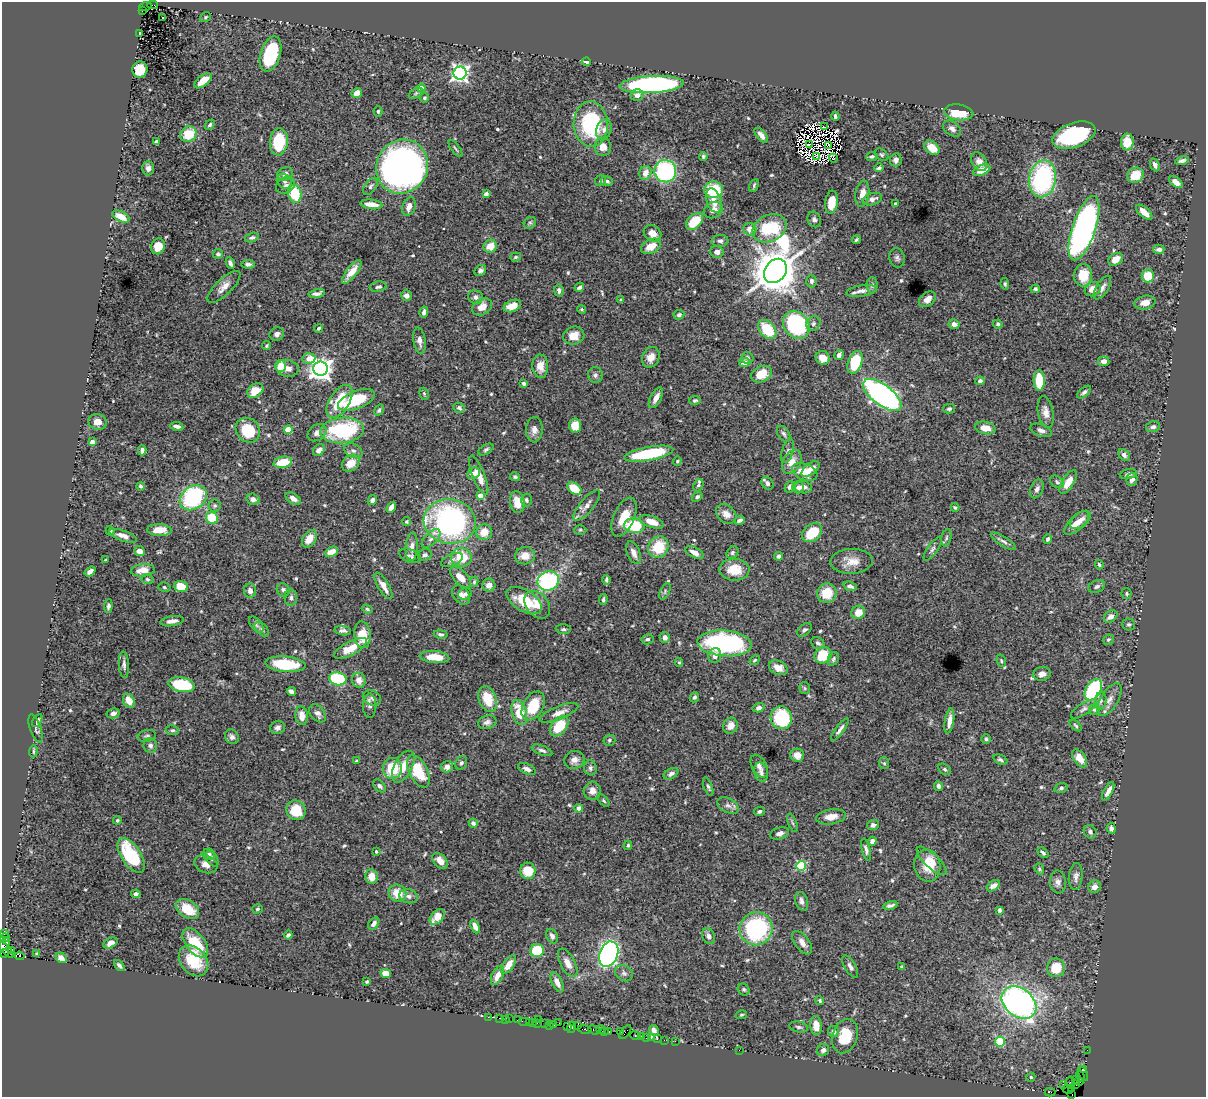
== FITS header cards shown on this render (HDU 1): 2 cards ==
NAXIS1  =                 1204
NAXIS2  =                 1095

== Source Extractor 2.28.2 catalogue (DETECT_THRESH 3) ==
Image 1204 x 1095 px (HDU 1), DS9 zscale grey, 1 PNG px = 1 image px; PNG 1208 x 1099 px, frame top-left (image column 1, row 1095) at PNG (2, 2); each listed source drawn as its Kron ellipse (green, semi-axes under 4 px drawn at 4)
Background 2.97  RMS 0.037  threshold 0.112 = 3 sigma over >= 5 px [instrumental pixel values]
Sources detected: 585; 3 with non-positive FLUX_AUTO (blend fragments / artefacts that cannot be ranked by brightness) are neither listed nor drawn; of the other 582, the 500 brightest by FLUX_AUTO listed and drawn (82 fainter detections omitted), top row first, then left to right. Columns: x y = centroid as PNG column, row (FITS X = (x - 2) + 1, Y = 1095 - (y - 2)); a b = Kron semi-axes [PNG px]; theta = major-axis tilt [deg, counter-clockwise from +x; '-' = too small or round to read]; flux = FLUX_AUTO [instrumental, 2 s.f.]
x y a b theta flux
152 5 5 2 - 370
145 6 6 3 17 550
142 11 2 2 - 210
162 17 3 3 - 8.7
205 17 5 4 - 4
139 34 4 3 - 5
270 54 18 10 73 150
586 62 4 3 - 6.6
140 70 8 7 - 62
460 73 6 6 - 1000
203 81 10 5 38 34
652 84 32 8 3 730
421 88 4 4 - 29
357 93 5 4 - 18
416 93 7 4 32 4.2
637 95 6 6 - 10
424 98 5 4 - 4.5
378 111 5 4 - 5
959 112 15 8 -7 74
835 116 4 3 - 5.1
591 124 23 17 -88 220
210 125 6 3 46 3.8
825 127 4 2 - 5.8
952 129 10 6 -36 13
604 130 10 7 68 13
189 134 8 7 - 68
761 135 9 4 -50 11
1074 135 22 12 19 280
156 141 4 3 - 4.2
279 142 13 9 84 100
1127 142 8 6 88 45
809 144 3 2 - 4
829 145 3 2 - 4.6
603 147 8 8 - 22
932 148 8 6 -39 37
455 149 10 3 -53 4.4
881 155 7 5 -38 5.1
703 156 4 4 - 4.4
817 156 3 2 - 5.3
872 157 5 4 - 5.2
833 158 4 2 - 4
896 160 6 6 - 11
1182 161 7 4 13 8.2
979 162 10 7 -59 15
1155 165 7 4 -67 9.4
402 167 27 25 60 1400
148 168 7 6 - 11
879 168 4 3 - 5.2
982 170 9 5 22 24
665 171 11 11 - 300
645 173 7 6 - 21
285 174 8 6 30 12
1135 175 8 7 - 57
1042 179 19 13 80 390
284 181 8 7 - 10
601 181 6 5 - 5.2
607 181 6 5 - 6
1176 182 7 4 -36 17
285 185 10 7 29 11
754 185 7 4 65 3.6
370 186 10 5 54 6.8
713 190 9 8 - 91
295 194 9 6 -78 99
486 194 4 3 - 16
862 194 13 6 81 26
872 199 10 6 16 16
714 201 12 7 -71 24
831 202 12 6 83 37
371 204 11 4 -7 28
895 204 3 3 - 5.8
409 207 10 6 70 15
713 210 10 7 30 15
1144 212 10 5 -42 25
121 216 9 5 -26 34
814 219 8 6 -64 8.1
694 221 10 6 45 66
530 223 6 5 - 5
770 228 18 13 26 170
1084 228 33 11 72 1100
750 229 6 6 - 18
652 233 9 7 -41 24
252 237 7 4 17 6.5
856 240 4 4 - 4
720 241 8 6 3 6.9
158 246 8 7 - 34
490 246 7 6 - 31
651 246 10 6 28 39
1159 249 6 4 1 11
717 252 7 6 - 11
218 254 5 4 - 5.2
516 257 5 4 - 3.7
897 258 10 7 -75 8.4
1115 259 8 6 35 27
230 263 6 3 -66 7.8
248 264 6 4 -5 7.4
480 271 6 5 - 7.2
775 271 13 10 54 13000
352 272 14 5 53 26
1083 275 11 9 85 50
1148 276 6 6 - 56
811 281 6 5 - 7.4
1005 284 6 4 -82 3.9
872 285 8 5 89 6.1
224 287 21 8 44 22
378 287 8 5 8 5.7
579 287 5 3 - 7.1
1102 288 13 6 58 12
1035 289 5 4 - 4.6
1093 289 8 6 31 23
559 290 6 4 -81 7.9
861 291 15 5 10 15
317 293 8 3 11 7.7
406 295 5 5 - 12
476 297 7 7 - 9.6
927 299 9 6 40 20
621 300 4 3 - 4
1145 303 11 7 10 22
512 306 9 6 23 36
482 307 11 8 34 25
582 309 4 4 - 3.5
424 312 5 3 - 8.2
679 315 5 5 - 6.1
813 324 7 6 - 7.4
954 324 5 5 - 13
998 324 4 4 - 5.4
796 325 15 12 -51 260
319 328 4 3 - 4.4
767 329 11 7 -48 100
277 334 7 6 - 9.6
574 336 10 9 - 27
419 341 13 6 -82 13
267 346 4 3 - 3.8
839 355 5 4 - 12
651 357 10 8 66 24
309 358 6 5 - 30
747 358 6 6 - 6.6
823 358 7 6 - 23
1104 361 6 4 -7 14
744 362 5 4 - 12
855 362 12 7 71 92
281 366 6 5 - 45
540 366 12 8 -88 25
287 368 11 8 -13 19
320 369 7 7 - 2100
761 374 11 7 25 48
595 375 8 7 - 8.2
980 381 4 4 - 7.7
1039 381 10 5 -89 83
524 383 4 3 - 5.8
255 391 9 6 35 42
1084 392 8 4 41 6.3
424 394 6 4 -69 3.6
882 395 23 10 -38 760
656 398 11 5 61 16
356 400 19 9 22 110
695 400 6 4 11 4.6
340 401 18 10 57 100
459 408 6 5 - 5.6
949 409 6 4 15 5.4
379 410 6 4 55 5.6
1046 412 16 7 -80 18
98 422 9 7 -15 22
575 425 7 6 - 44
177 426 7 3 -9 9.3
1153 427 7 5 11 7.3
985 428 10 6 -12 28
248 430 13 11 -48 87
288 430 4 4 - 81
342 430 22 12 6 240
534 430 12 8 88 16
1041 430 11 6 -21 11
317 433 10 7 38 15
784 434 9 5 -57 6.1
92 442 4 3 - 30
486 449 8 4 32 5.5
142 450 5 3 - 8.5
319 450 6 5 - 15
353 451 10 6 -29 9.8
788 451 12 5 71 8
649 454 25 7 10 150
1124 455 7 4 -49 7.9
677 461 4 4 - 4.4
283 462 9 5 11 62
792 462 13 8 59 26
351 463 9 7 43 37
811 469 10 5 37 19
805 472 13 8 -22 44
474 473 7 5 35 16
1128 474 9 5 11 8
479 475 21 6 -68 29
515 477 5 4 - 4.6
1132 479 6 5 - 9.7
1057 482 7 5 -35 5.2
1068 482 13 6 58 35
767 483 7 5 -56 9.1
698 485 6 5 - 4.9
140 486 4 3 - 4.6
790 487 6 4 62 6.5
798 487 6 5 - 8.1
803 487 8 6 -10 14
574 489 8 5 -34 75
1037 489 10 6 65 10
480 495 4 4 - 19
697 497 6 4 39 5.9
193 498 14 11 37 290
253 499 6 5 - 13
293 499 8 5 -33 15
372 500 5 4 - 9.1
526 500 6 5 - 5.4
517 502 11 7 -81 35
215 506 6 6 - 4.9
587 506 19 6 50 18
391 507 6 4 57 15
955 507 4 3 - 4.1
726 514 11 8 -39 18
624 517 21 10 66 50
212 518 6 5 - 97
740 520 5 3 - 7.6
1080 520 12 6 39 17
450 521 26 22 -10 610
407 522 4 4 - 3.9
652 522 12 5 -20 31
1077 523 15 7 43 26
634 526 10 7 -9 110
159 530 12 6 -3 39
580 530 6 5 - 3.9
110 531 4 4 - 9
484 532 8 7 - 32
812 533 11 8 41 73
123 536 14 5 -20 17
431 538 11 6 44 12
946 538 9 5 77 5.6
309 539 9 6 56 31
1048 539 5 4 - 6
1003 541 14 5 -32 9.6
412 547 14 6 87 16
658 547 11 9 51 82
932 549 13 5 55 8
139 551 5 5 - 16
332 552 7 4 28 37
695 552 10 5 -29 16
732 552 6 5 - 5.7
634 553 12 6 -67 16
425 555 7 6 - 8.2
410 556 11 6 -22 8.5
525 556 10 8 10 32
779 556 4 4 - 8.4
461 557 10 9 - 72
105 560 3 3 - 3.7
452 560 11 5 23 8.2
852 561 21 12 2 34
1099 565 5 4 - 4.3
143 570 12 6 5 30
734 570 15 11 -1 48
90 571 6 4 37 12
460 577 13 7 -45 28
147 579 6 4 -16 4.5
606 580 5 3 - 5.2
548 581 11 9 23 290
474 582 5 4 - 3.5
489 585 6 6 - 15
383 586 15 5 -59 19
850 586 7 4 -17 7.1
1097 586 8 6 22 8.1
164 587 6 4 -17 4
181 587 7 5 -16 63
283 590 7 6 - 8.1
250 591 7 6 - 11
665 591 9 4 65 5.2
827 593 10 9 - 59
1127 593 5 5 - 3.8
465 594 7 5 16 6.4
461 595 11 7 -50 14
291 598 8 6 -89 8
524 600 20 10 -32 80
603 600 5 3 - 4.6
537 605 15 11 -52 30
108 606 7 4 86 5.8
367 609 5 4 - 4.3
858 612 7 6 - 31
1111 616 7 5 36 16
172 621 12 5 9 14
1129 624 6 6 - 4.7
256 625 9 5 -52 6.7
262 629 9 5 -46 6.1
563 629 8 5 -3 5.2
804 630 8 5 41 6.3
343 631 8 4 -8 8
441 634 7 4 -10 5.8
362 635 13 8 -85 51
665 638 5 5 - 13
647 639 6 5 - 7.1
1108 640 6 5 - 4.5
725 643 27 13 -4 410
818 643 7 5 -33 6.1
350 648 18 7 28 47
823 655 8 8 - 72
715 656 8 6 84 13
434 657 15 6 -4 41
833 659 7 5 67 4.4
754 660 5 4 - 3.8
1001 661 6 4 -70 4
679 662 4 4 - 3.6
286 664 20 8 -5 120
124 665 13 5 -87 9.1
778 668 10 6 -23 20
1042 674 9 6 9 13
338 679 9 6 -11 150
359 680 8 6 -70 18
181 685 13 7 -10 150
805 688 5 5 - 4
1093 690 12 7 58 220
291 691 4 4 - 9.3
694 697 5 4 - 5.3
372 698 9 7 -29 9.4
488 699 13 8 -70 58
1109 700 19 8 59 22
129 701 7 5 -62 28
1101 701 9 5 81 7.8
370 706 12 6 90 11
533 706 16 10 60 80
759 708 6 4 16 9.2
1084 709 15 5 34 10
1094 710 5 5 - 4.9
519 712 13 7 -74 70
113 713 6 5 - 11
318 713 10 7 -49 12
559 713 21 6 22 21
302 716 9 6 -83 25
781 718 11 10 - 150
37 720 7 4 60 5.5
949 721 13 4 81 20
487 722 9 6 13 9.8
559 726 11 7 50 80
730 726 8 7 - 19
1076 726 7 3 -43 4
36 728 15 5 -70 6.9
277 728 7 6 - 8.5
172 730 7 5 -11 5.4
840 730 13 4 53 9.9
147 736 9 6 13 6.2
232 737 8 6 -56 8.6
986 739 5 4 - 5.2
609 740 6 5 - 5.7
150 745 7 6 - 9.8
542 750 11 5 -20 8.3
33 751 6 3 86 4.3
797 755 6 6 - 22
1080 758 10 6 -55 25
574 760 10 9 - 15
1000 760 7 4 -24 5.8
357 761 3 3 - 6.5
461 763 7 5 61 6
884 763 6 5 - 4.4
759 766 12 7 -62 11
403 767 17 9 61 43
447 767 6 5 - 15
392 768 10 9 - 82
590 768 7 6 - 8
527 769 9 5 -24 10
945 769 7 5 -39 5.4
418 771 17 9 -63 97
761 772 10 7 -75 10
671 774 8 5 30 8.6
379 786 7 5 -45 7.4
938 786 5 4 - 8.8
708 787 10 4 -70 5.6
1061 788 7 4 15 5.2
592 791 9 8 - 16
1108 791 10 4 62 16
604 801 7 4 -46 4
728 806 11 7 -28 11
579 808 4 4 - 14
296 810 10 9 - 58
759 811 5 4 - 5.5
831 817 15 7 9 27
117 820 4 4 - 4.1
473 823 5 4 - 8
792 823 9 3 -68 4.2
873 825 6 5 - 8.4
1111 828 6 4 -83 8.2
1090 832 7 6 - 7.8
779 833 10 6 16 12
872 841 4 4 - 12
628 845 5 3 - 4.4
866 850 11 4 -76 8.3
376 852 3 3 - 4.2
1043 853 6 4 -42 6.3
209 854 6 5 - 9.6
131 855 20 9 -57 170
212 859 8 5 -55 6
440 861 9 6 -48 22
932 861 19 7 -43 24
206 864 12 8 -21 20
801 866 5 5 - 180
927 866 16 13 -79 56
1039 869 6 4 -70 3.6
528 871 8 7 - 54
372 877 7 6 - 28
1076 877 13 6 85 12
1058 882 11 8 -85 13
993 886 7 4 34 13
1095 887 7 6 - 15
397 893 9 8 - 44
136 894 5 4 - 8
408 896 9 7 -16 11
802 901 9 6 -72 10
890 905 7 3 12 7.6
187 909 13 8 -33 62
257 909 5 4 - 3.9
999 910 4 3 - 4.9
437 917 9 6 49 37
374 924 7 4 53 11
475 926 7 4 -67 15
756 929 17 16 - 310
4 933 3 2 - 99
288 935 4 3 - 7.2
552 936 8 5 -62 9.1
708 936 8 6 -67 11
4 938 5 4 - 260
110 943 7 5 28 15
195 943 17 9 -52 100
802 943 13 7 -53 17
4 944 7 4 47 750
6 950 9 3 -50 530
11 951 3 3 - 1000
537 951 7 6 - 120
4 954 3 3 - 120
37 954 4 3 - 4.1
609 954 13 9 69 920
19 956 5 3 - 920
61 958 6 4 -39 17
193 961 17 13 -50 83
568 963 15 7 -62 20
119 965 6 3 -47 7.1
508 965 10 5 53 34
850 967 12 5 -60 11
902 967 3 3 - 3.8
1056 968 9 9 - 63
386 973 5 4 - 31
624 973 9 7 -29 8.9
497 976 10 5 65 25
367 982 4 3 - 4.7
557 982 10 5 -65 18
744 990 6 5 - 4.6
820 1001 5 4 - 3.6
1019 1003 19 14 -38 950
741 1015 6 4 15 3.7
488 1017 3 2 - 41
499 1018 2 2 - 100
509 1018 3 2 - 150
505 1019 2 2 - 40
517 1020 3 2 - 88
539 1020 3 2 - 220
524 1021 6 2 0 180
529 1022 2 2 - 180
533 1023 3 2 - 140
537 1023 2 2 - 230
559 1023 2 2 - 190
545 1024 3 2 - 230
554 1024 3 2 - 150
549 1025 4 2 - 180
578 1025 4 2 - 220
816 1026 10 6 -83 29
567 1027 4 3 - 300
571 1027 6 3 75 690
799 1027 9 5 -12 6.7
585 1029 7 3 -13 730
601 1029 4 2 - 230
594 1030 6 3 -21 530
654 1030 5 4 - 9.4
604 1031 3 3 - 290
609 1031 3 2 - 130
620 1032 2 2 - 64
625 1032 8 3 53 240
833 1032 6 5 - 7.4
635 1035 5 3 - 130
845 1036 17 12 72 71
642 1037 3 3 - 270
651 1037 3 2 - 310
647 1038 3 3 - 330
657 1039 3 2 - 77
664 1040 2 2 - 120
675 1041 2 2 - 74
1000 1042 5 5 - 140
739 1050 2 2 - 11
823 1050 6 5 - 11
1087 1050 2 2 - 42
1084 1070 2 2 - 71
1083 1074 8 3 -64 230
1080 1076 5 3 - 170
1031 1077 5 4 - 5
1078 1080 6 2 -35 140
1071 1083 6 3 -78 610
1063 1084 4 2 - 340
1075 1084 3 2 - 130
1067 1089 5 2 - 150
1072 1089 3 2 - 88
1050 1092 5 2 - 230
1072 1094 4 2 - 80
At the frame edge (FLAGS 8, measured only in part): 2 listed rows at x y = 4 944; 1072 1094
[82 fainter detections neither listed nor drawn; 3 non-positive-flux detections neither listed nor drawn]